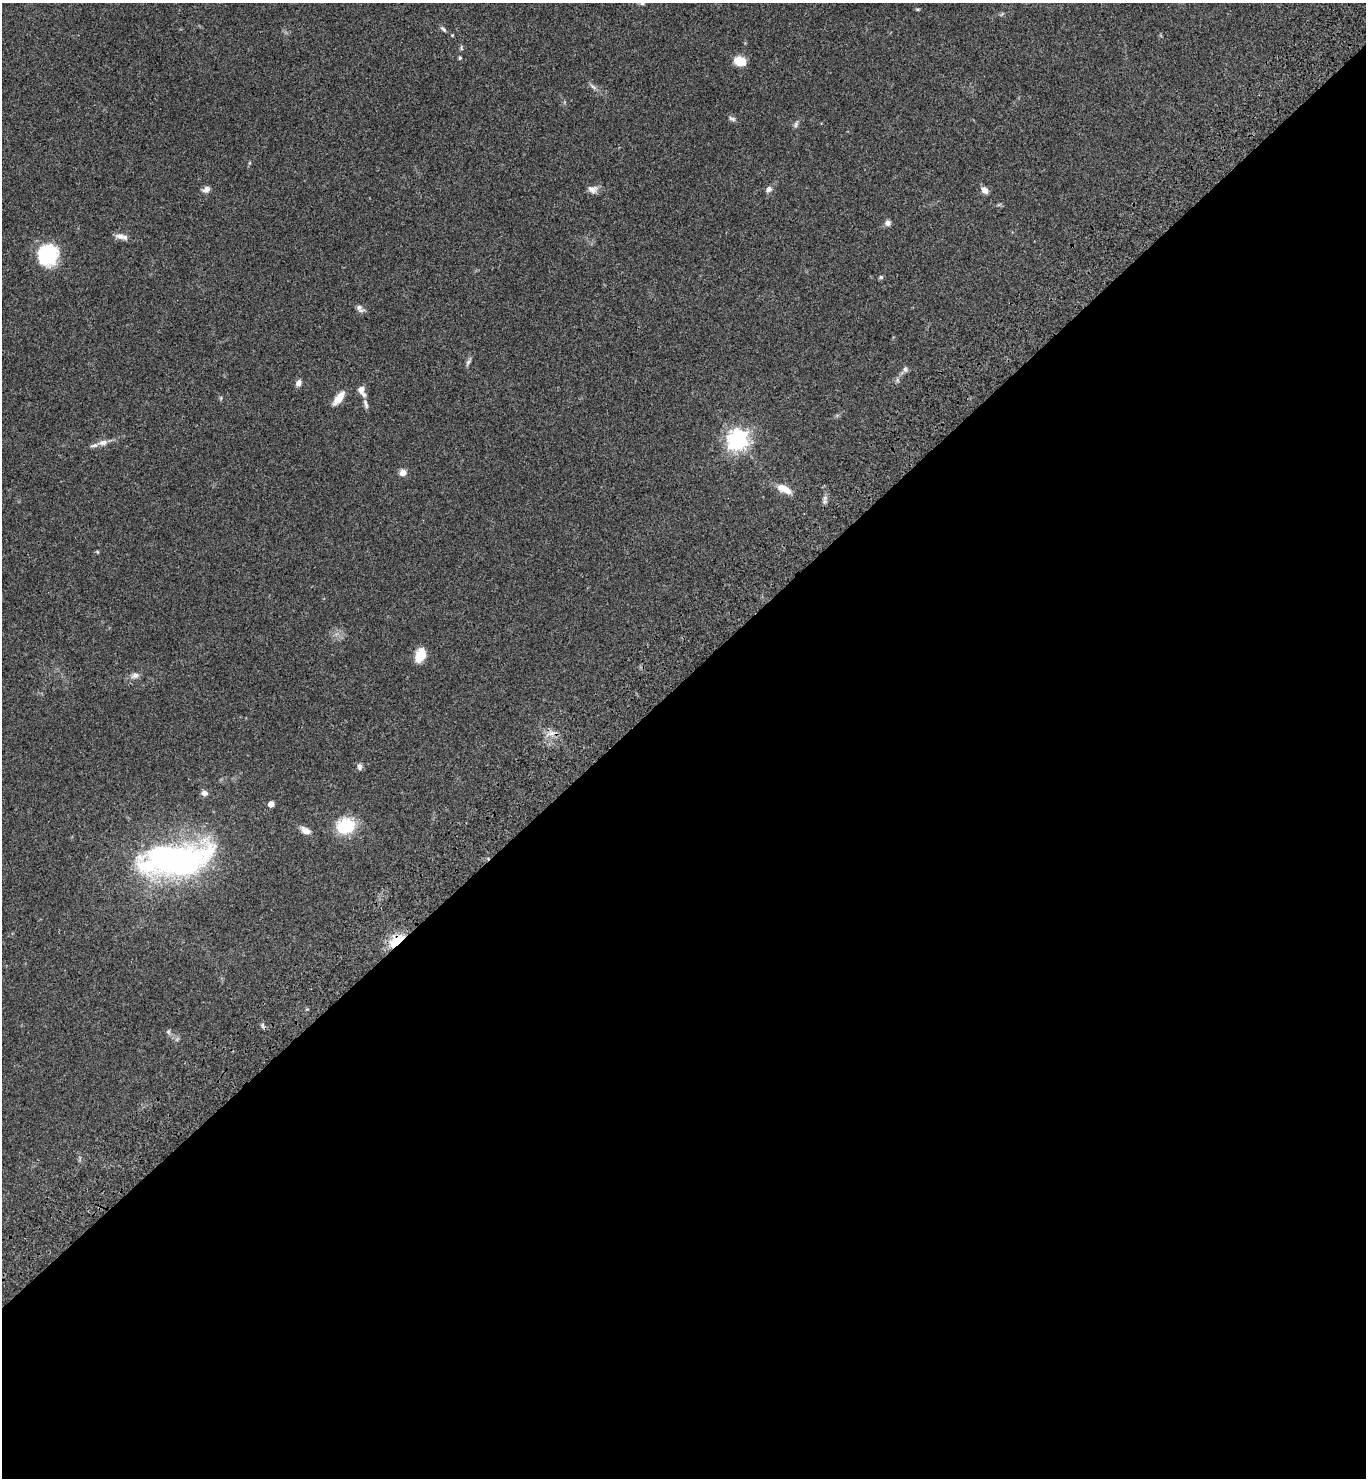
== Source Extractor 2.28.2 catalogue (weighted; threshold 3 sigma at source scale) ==
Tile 15 of 4 x 4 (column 3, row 4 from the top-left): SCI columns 2972-4335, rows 103-1578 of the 6082 x 6105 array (HDU 1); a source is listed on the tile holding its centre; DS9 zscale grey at full resolution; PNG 1368 x 1480 px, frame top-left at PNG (2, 3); no overlay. Shown black and unused: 54% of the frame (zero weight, under 3 of 4 exposures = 6% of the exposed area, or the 3 px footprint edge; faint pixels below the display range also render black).
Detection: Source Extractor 2.28.2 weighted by HDU 2 'WHT'; one run over the whole footprint, this tile lists its part. Background 0.0474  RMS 0.0054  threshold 0.0244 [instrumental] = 3 sigma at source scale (4.5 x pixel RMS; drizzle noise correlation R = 1.50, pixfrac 1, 0.05/0.05 arcsec/px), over >= 5 px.
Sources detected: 44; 1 too faint to see at this stretch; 1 inside a brighter object's white glare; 1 cosmic-ray / hot-pixel residue — not listed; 2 inside a brighter listed object's ellipse — not listed separately; the other 39 listed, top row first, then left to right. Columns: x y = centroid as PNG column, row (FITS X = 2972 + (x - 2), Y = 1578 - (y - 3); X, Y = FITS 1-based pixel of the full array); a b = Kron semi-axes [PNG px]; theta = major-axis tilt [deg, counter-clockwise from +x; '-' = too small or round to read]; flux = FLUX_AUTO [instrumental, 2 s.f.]
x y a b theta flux
642 3 6 5 - 1
443 29 9 4 -42 1.1
461 48 8 3 -77 0.69
460 58 4 4 - 0.81
740 61 13 10 -15 6.8
593 87 8 4 -37 1.3
732 119 10 5 -25 1.3
796 124 9 4 89 1.1
206 189 10 7 29 2.2
592 189 12 9 -2 3
769 189 9 7 33 1.9
984 190 8 6 -40 3.2
888 223 8 7 - 1.7
122 237 18 6 -13 2.9
48 255 22 21 - 29
881 277 5 5 - 0.82
359 308 12 6 -42 2.1
468 362 8 4 45 1.1
905 369 8 5 -81 1.2
298 383 9 6 74 2
361 390 11 7 -81 3
339 398 18 7 53 5.7
366 404 14 4 -71 1.5
738 440 7 7 - 290
103 442 13 7 10 3
403 472 7 7 - 3.1
784 489 18 8 -26 6.4
97 552 5 3 - 0.47
420 655 15 10 69 8.6
135 675 11 8 22 2.4
551 733 9 6 19 2.6
359 767 9 6 -87 1.5
204 793 7 6 - 2.1
271 804 5 5 - 3.5
345 826 17 14 17 24
306 830 12 7 -28 3.1
181 863 60 23 21 130
396 941 18 10 39 15
168 1032 7 6 - 1
Overlapping masked pixels (flux is a lower limit): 1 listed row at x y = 396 941
Isophote crosses this tile's border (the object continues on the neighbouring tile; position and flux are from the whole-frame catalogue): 1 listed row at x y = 642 3